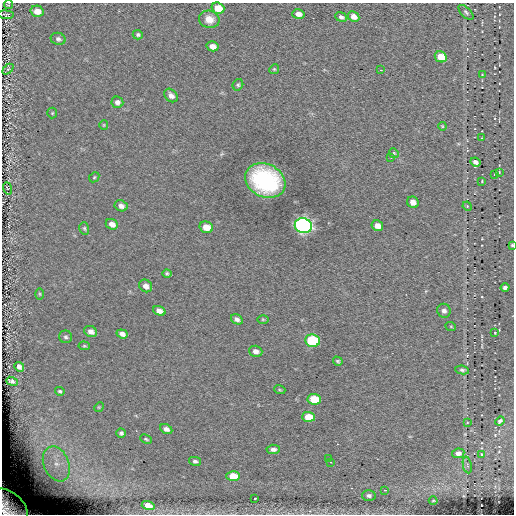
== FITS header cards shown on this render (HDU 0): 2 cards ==
NAXIS1  =                  512
NAXIS2  =                  512

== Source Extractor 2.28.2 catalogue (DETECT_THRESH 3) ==
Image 512 x 512 px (HDU 0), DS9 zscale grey, 1 PNG px = 1 image px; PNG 516 x 516 px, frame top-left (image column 1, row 512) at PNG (2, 3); each listed source drawn as its Kron ellipse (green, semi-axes under 4 px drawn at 4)
Background -0.0633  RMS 4.5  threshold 13.4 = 3 sigma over >= 5 px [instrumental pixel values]
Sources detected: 87; all 87 listed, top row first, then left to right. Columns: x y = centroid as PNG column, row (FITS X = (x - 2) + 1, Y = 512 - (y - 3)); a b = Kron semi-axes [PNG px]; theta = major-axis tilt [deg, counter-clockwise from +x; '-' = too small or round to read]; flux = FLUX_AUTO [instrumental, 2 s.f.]
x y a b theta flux
8 4 5 3 - 210
218 8 6 5 - 4700
37 11 6 5 - 2800
466 12 9 5 -45 620
298 14 6 4 -14 1700
6 15 8 4 -3 440
354 16 6 5 - 1900
341 17 6 4 -23 780
209 19 10 8 -13 3100
138 35 5 4 - 550
58 39 7 6 - 850
213 46 6 5 - 1800
441 57 6 5 - 6300
8 69 6 4 44 460
274 69 5 4 - 370
381 70 3 2 - 240
482 75 3 2 - 180
238 85 6 5 - 520
171 95 8 6 -45 1400
117 102 6 5 - 1100
52 113 5 5 - 380
104 125 4 4 - 290
442 126 4 3 - 290
482 138 2 2 - 180
394 153 5 4 - 380
391 157 3 3 - 440
475 162 5 4 - 990
499 172 3 2 - 190
495 174 3 2 - 260
94 177 6 4 46 370
265 180 21 16 -25 38000
482 181 3 2 - 220
7 188 6 4 -70 270
413 202 6 5 - 1800
121 206 7 5 -26 1300
467 206 5 4 - 340
112 224 6 5 - 1700
303 226 8 7 - 130000
377 226 6 5 - 1800
206 227 7 5 -17 2900
84 228 6 4 -75 460
512 245 3 3 - 300
167 274 4 3 - 480
146 286 7 6 - 1400
505 288 4 3 - 930
40 294 6 4 -89 310
159 311 6 4 -23 1500
444 311 7 6 - 1100
237 319 6 4 -31 1000
263 319 6 4 -1 300
451 327 5 3 - 270
91 331 6 5 - 1500
495 333 3 2 - 210
122 334 6 4 -20 1400
66 337 6 6 - 700
312 341 7 6 - 22000
84 346 5 4 - 340
256 351 7 5 -17 1300
338 361 5 4 - 430
19 367 5 4 - 1300
462 370 7 4 -8 630
12 381 6 3 -21 920
280 390 6 3 -18 300
60 391 5 4 - 430
314 399 7 5 -6 7600
99 407 5 4 - 340
308 417 6 5 - 4800
500 421 5 3 - 590
467 423 3 2 - 190
166 429 6 4 -26 1200
121 433 5 4 - 680
146 439 6 3 -26 370
273 449 6 4 3 1200
458 453 6 5 - 1700
482 454 3 2 - 250
328 459 3 2 - 360
195 461 6 4 -12 670
330 462 3 2 - 300
56 464 18 12 -67 6200
467 465 8 2 -80 360
233 476 7 5 1 4800
385 490 4 2 - 220
369 495 7 5 1 840
255 498 3 3 - 480
433 500 4 3 - 280
148 506 6 4 -16 3200
9 507 22 14 -43 9300
At the frame edge (FLAGS 8, measured only in part): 3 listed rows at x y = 8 4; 512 245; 9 507